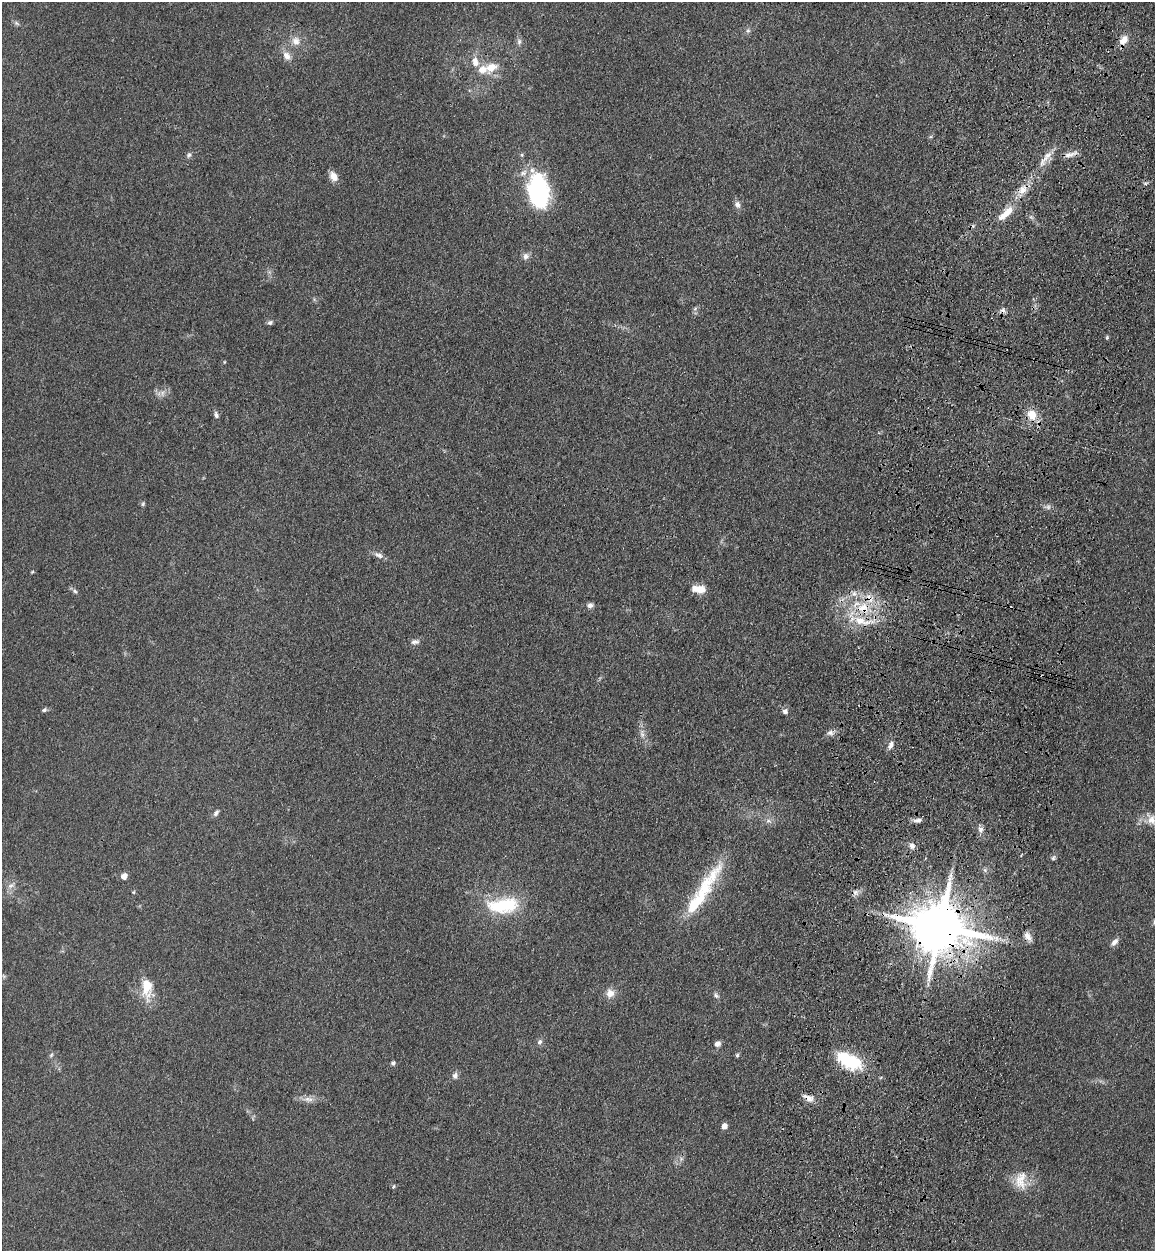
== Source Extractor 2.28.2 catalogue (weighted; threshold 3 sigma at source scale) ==
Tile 10 of 4 x 4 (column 2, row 3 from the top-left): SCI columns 1512-2664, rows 1285-2533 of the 5209 x 5064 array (HDU 1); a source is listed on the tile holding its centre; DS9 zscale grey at full resolution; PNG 1157 x 1253 px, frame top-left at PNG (2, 2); no overlay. Shown black and unused: <1% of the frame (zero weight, under 3 of 4 exposures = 6% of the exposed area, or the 3 px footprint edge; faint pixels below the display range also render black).
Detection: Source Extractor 2.28.2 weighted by HDU 2 'WHT'; one run over the whole footprint, this tile lists its part. Background 0.135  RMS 0.0077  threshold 0.0348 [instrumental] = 3 sigma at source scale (4.5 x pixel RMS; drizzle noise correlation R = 1.50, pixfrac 1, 0.05/0.05 arcsec/px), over >= 5 px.
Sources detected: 80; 1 too faint to see at this stretch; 2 cosmic-ray / hot-pixel residue — not listed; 5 inside a brighter listed object's ellipse — not listed separately; the other 72 listed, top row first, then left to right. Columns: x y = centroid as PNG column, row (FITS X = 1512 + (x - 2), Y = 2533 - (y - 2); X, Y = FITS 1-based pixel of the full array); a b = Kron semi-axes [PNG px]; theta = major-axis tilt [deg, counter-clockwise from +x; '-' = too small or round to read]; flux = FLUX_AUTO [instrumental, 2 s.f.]
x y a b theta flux
16 23 9 4 -36 1.6
748 30 7 6 - 1.8
1124 40 13 9 54 7.6
296 41 13 11 -75 7.1
519 42 9 6 90 2.7
287 56 13 9 -53 5.9
475 62 14 9 -77 7.7
491 67 15 10 31 13
1071 154 21 6 16 5.3
189 155 8 6 51 1.9
522 155 6 4 -72 1
1047 156 21 11 57 9.2
333 176 12 8 -54 6.5
1145 183 6 4 -18 1.1
1022 190 15 10 56 9.4
538 191 32 18 -80 120
737 204 10 8 -64 3.6
1004 215 21 9 45 12
526 256 10 9 - 3.5
695 309 6 6 - 1.6
270 322 7 6 - 1.8
1107 338 5 4 - 1.1
224 362 5 3 - 0.6
162 393 9 6 -74 3
216 415 9 6 -79 2.2
1032 415 13 12 - 13
143 504 6 5 - 1.2
379 555 14 6 -24 3.8
32 572 6 3 19 0.76
699 589 15 8 -6 11
75 591 6 5 - 1.6
590 605 9 7 10 2.7
863 608 19 17 -5 27
415 642 12 7 9 3.2
44 710 7 5 26 1.7
785 711 6 6 - 2.7
830 733 9 8 - 3.1
642 735 7 6 - 2.4
890 745 13 6 71 3.7
216 813 11 5 54 2.3
1151 819 18 15 -51 11
917 820 11 6 5 3.1
768 821 9 6 -26 2.9
981 830 9 7 -80 3.4
912 846 9 8 - 3.6
1053 858 8 6 60 1.7
124 876 5 4 - 7.8
11 885 13 6 36 3.9
133 892 5 4 - 0.82
856 892 9 8 - 3.3
699 897 88 15 57 54
503 905 45 21 4 44
940 927 16 13 -10 5600
1028 937 13 7 -53 4.5
1115 942 11 6 47 3.7
4 976 7 4 -35 1.2
147 988 29 14 -84 19
610 993 12 11 - 6.7
716 995 10 5 -49 2.1
540 1042 8 6 46 2.4
717 1044 7 6 - 3.7
51 1055 6 5 - 1.4
737 1055 6 5 - 1.2
849 1061 31 16 -27 40
393 1063 6 5 - 1.8
455 1075 9 7 71 3.1
808 1098 16 7 -28 5.5
308 1099 16 7 -4 5.2
724 1126 5 5 - 6.6
681 1159 6 6 - 2.1
1021 1180 27 16 87 15
393 1186 6 3 80 0.82
Overlapping masked pixels (flux is a lower limit): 6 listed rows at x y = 1071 154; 863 608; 940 927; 1028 937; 849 1061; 808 1098
Isophote crosses this tile's border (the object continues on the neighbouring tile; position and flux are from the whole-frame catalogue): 1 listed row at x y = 1151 819